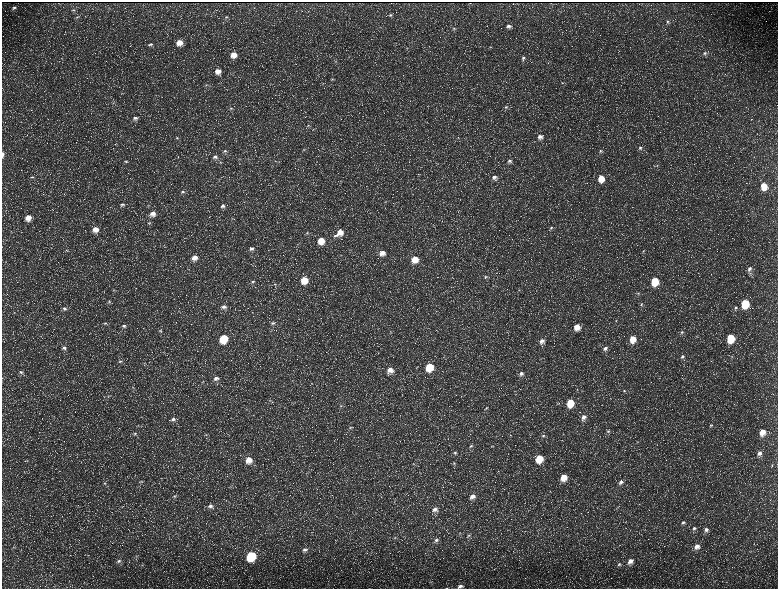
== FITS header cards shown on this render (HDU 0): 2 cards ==
NAXIS1  =                 1552 / length of data axis 1
NAXIS2  =                 1173 / length of data axis 2

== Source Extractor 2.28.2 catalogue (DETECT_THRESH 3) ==
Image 1552 x 1173 px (HDU 0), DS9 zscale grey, zoomed out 1/2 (1 PNG px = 2 x 2 image px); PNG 780 x 591 px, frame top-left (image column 1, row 1173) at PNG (2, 2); no overlay
Background 230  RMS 10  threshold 31.4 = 3 sigma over >= 5 px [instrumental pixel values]
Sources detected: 190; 36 cannot appear on this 1/2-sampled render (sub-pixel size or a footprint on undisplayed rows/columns) and are not listed; the other 154 listed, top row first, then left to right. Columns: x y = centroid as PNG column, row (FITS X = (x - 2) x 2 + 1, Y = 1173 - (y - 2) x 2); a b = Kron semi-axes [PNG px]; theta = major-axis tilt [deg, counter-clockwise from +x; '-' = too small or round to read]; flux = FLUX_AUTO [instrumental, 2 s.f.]
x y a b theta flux
470 3 3 1 - 930
14 8 5 3 - 4400
109 8 3 2 - 1200
73 10 5 3 - 2400
390 15 5 4 - 3500
77 17 6 3 11 2400
226 17 5 4 - 3100
667 22 4 4 - 3200
508 26 6 5 - 6800
454 28 5 4 - 2800
179 42 6 5 - 23000
150 44 6 3 21 3800
490 47 4 3 - 1600
705 53 5 4 - 4600
234 55 6 5 - 22000
523 58 6 5 - 4800
335 61 4 3 - 1700
218 71 6 5 - 15000
588 78 3 3 - 1100
332 79 4 2 - 1500
562 83 3 2 - 990
206 85 4 3 - 2000
113 103 4 2 - 1600
506 107 5 4 - 3300
231 108 6 3 10 2800
135 118 6 5 - 6200
308 125 5 3 - 1900
540 137 6 6 - 11000
177 138 4 3 - 2400
459 138 3 2 - 900
640 148 5 4 - 4200
304 150 4 3 - 1900
225 151 7 4 1 4400
600 151 5 4 - 3200
3 154 5 2 - 5300
215 157 6 5 - 6000
239 159 3 2 - 1100
126 161 5 3 - 2200
275 161 4 3 - 1700
510 161 5 4 - 5400
220 162 5 3 - 2500
657 165 3 3 - 1500
32 177 5 3 - 2100
494 177 6 5 - 8600
601 178 6 5 - 32000
763 186 6 5 - 37000
183 192 6 5 - 5100
385 202 3 2 - 950
122 204 6 4 10 4300
223 206 7 6 - 7100
153 214 7 6 - 13000
28 218 6 5 - 21000
149 223 5 3 - 2300
551 228 4 3 - 2300
95 229 6 5 - 18000
340 232 7 7 - 21000
307 233 4 4 - 2900
335 236 7 4 8 5200
321 241 6 6 - 32000
251 248 7 5 6 7000
643 251 5 3 - 2400
382 253 7 6 - 17000
194 258 6 6 - 16000
415 259 7 6 - 30000
749 269 5 5 - 7500
750 273 5 3 - 3000
485 277 5 4 - 2900
304 280 6 6 - 41000
654 281 6 5 - 64000
253 282 6 4 18 4000
274 284 5 3 - 2300
114 290 4 3 - 1700
519 290 4 2 - 1300
638 293 3 3 - 1500
109 302 4 3 - 2100
745 303 6 5 - 87000
641 305 4 3 - 1700
223 307 7 5 6 7900
64 308 6 4 -4 4700
735 308 5 4 - 3300
616 321 3 2 - 1300
105 323 4 3 - 2100
273 323 6 4 15 4700
124 326 5 4 - 4700
577 327 6 5 - 22000
160 331 5 4 - 2500
682 332 5 4 - 3100
730 338 6 5 - 73000
223 339 6 5 - 89000
633 339 6 5 - 31000
542 341 6 5 - 10000
64 348 6 5 - 5700
605 348 6 4 44 6700
732 356 4 3 - 1700
682 357 6 4 55 4900
120 361 5 4 - 3600
144 363 4 3 - 1600
429 367 6 6 - 63000
390 370 7 6 - 17000
21 372 5 5 - 4600
521 373 6 5 - 7300
216 378 7 5 7 9500
202 382 3 3 - 1500
133 388 5 3 - 2000
624 391 5 4 - 3100
269 401 5 3 - 2400
570 403 6 5 - 51000
341 406 5 4 - 3200
486 408 5 3 - 2700
246 409 3 3 - 1500
584 417 6 5 - 10000
173 419 6 4 11 6200
711 425 6 4 50 3000
350 427 5 4 - 3000
608 431 5 4 - 3300
762 432 7 5 75 22000
135 433 6 3 10 2800
206 435 4 4 - 2600
543 436 5 4 - 4000
637 442 4 3 - 2000
471 446 6 4 20 4300
492 446 4 3 - 1500
455 453 6 5 - 4700
759 453 7 5 58 9500
539 458 6 5 - 51000
249 460 7 7 - 25000
454 463 5 4 - 2500
413 464 4 3 - 2200
772 465 4 3 - 1600
563 477 6 5 - 31000
141 481 5 4 - 2000
621 482 7 5 45 7800
105 483 5 4 - 3400
231 486 3 2 - 1200
175 496 6 4 10 2900
472 496 6 5 - 12000
210 506 7 5 9 7700
435 509 7 5 24 9900
683 522 5 4 - 4800
694 528 6 5 - 5100
706 530 6 5 - 8000
469 535 5 4 - 2700
395 538 4 3 - 2000
436 540 6 4 20 5400
187 546 5 2 - 1700
697 546 7 6 - 12000
305 550 6 4 15 6100
136 556 5 2 - 1900
251 556 6 6 - 160000
119 561 7 5 -17 6200
630 561 7 5 44 14000
619 564 6 4 28 4000
460 586 8 5 13 8500
446 588 4 2 - 1300
At the frame edge (FLAGS 8, measured only in part): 3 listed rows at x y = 3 154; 460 586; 446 588
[36 sub-pixel or undisplayed-footprint detections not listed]